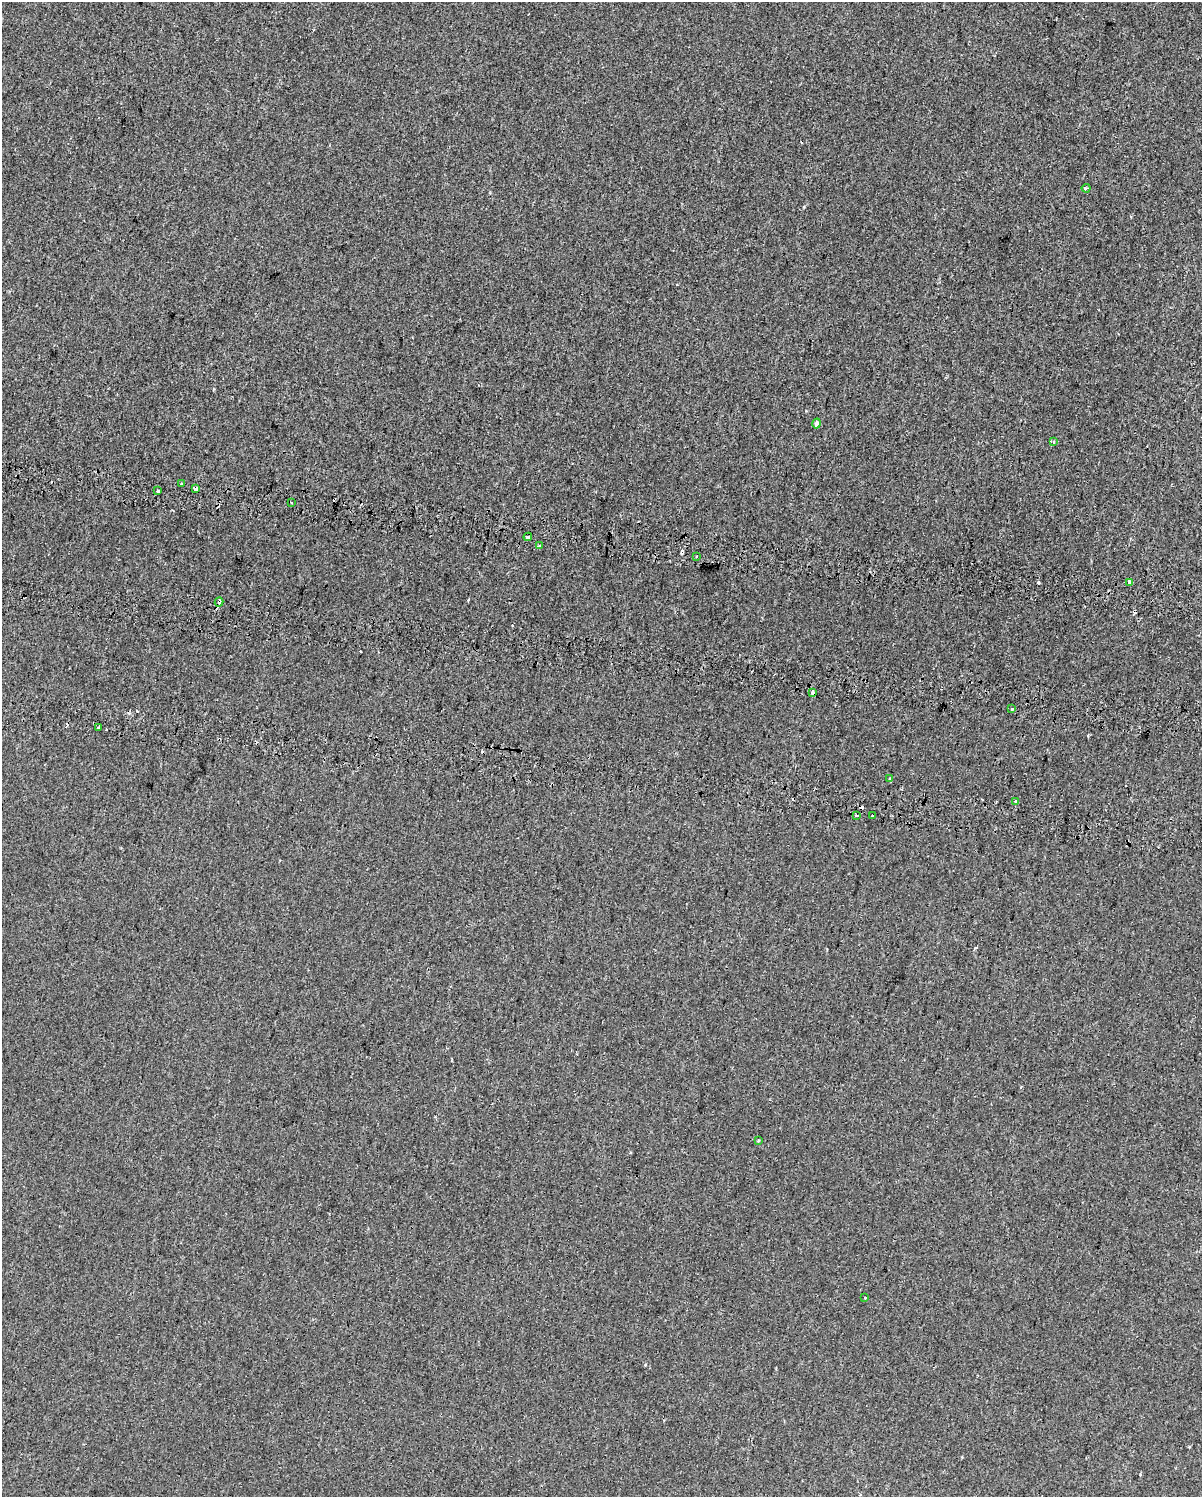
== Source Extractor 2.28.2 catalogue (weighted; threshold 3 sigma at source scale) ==
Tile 6 of 4 x 3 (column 2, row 2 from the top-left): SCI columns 1342-2541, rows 1877-3371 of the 5091 x 5303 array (HDU 1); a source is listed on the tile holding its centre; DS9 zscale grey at full resolution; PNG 1204 x 1499 px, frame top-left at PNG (2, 2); each listed source drawn as its Kron ellipse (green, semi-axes under 4 px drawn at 4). Shown black and unused: <1% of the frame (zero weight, under 2 of 3 exposures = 11% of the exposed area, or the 3 px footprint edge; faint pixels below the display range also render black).
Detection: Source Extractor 2.28.2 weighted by HDU 2 'WHT'; one run over the whole footprint, this tile lists its part. Background -0.00165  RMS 0.0067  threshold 0.03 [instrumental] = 3 sigma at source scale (4.5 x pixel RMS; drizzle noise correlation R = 1.50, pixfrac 1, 0.0396/0.0396 arcsec/px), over >= 5 px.
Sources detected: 33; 12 cosmic-ray / hot-pixel residue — neither listed nor drawn; the other 21 listed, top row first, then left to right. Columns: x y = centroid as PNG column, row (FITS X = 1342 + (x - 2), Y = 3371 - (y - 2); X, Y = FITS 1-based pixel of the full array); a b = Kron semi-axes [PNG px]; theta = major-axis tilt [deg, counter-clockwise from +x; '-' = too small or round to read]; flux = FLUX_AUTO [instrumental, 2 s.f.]
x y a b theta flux
1086 188 4 3 - 3
817 423 5 4 - 3.1
1053 442 3 3 - 1.7
181 483 3 2 - 0.8
196 488 4 3 - 5.3
158 491 3 3 - 1.7
292 503 2 2 - 0.69
528 537 4 4 - 1.1
539 546 4 3 - 2.7
696 556 3 3 - 0.59
1129 582 4 3 - 4.4
219 602 4 3 - 16
812 692 4 3 - 3.4
1012 709 3 3 - 4.9
98 728 4 3 - 3
889 779 4 3 - 1.1
1015 801 3 3 - 5.8
857 815 4 3 - 4.2
873 816 4 3 - 4.6
758 1141 3 3 - 1.4
865 1298 3 3 - 1.5
Overlapping masked pixels (flux is a lower limit): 3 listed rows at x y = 196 488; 219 602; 812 692